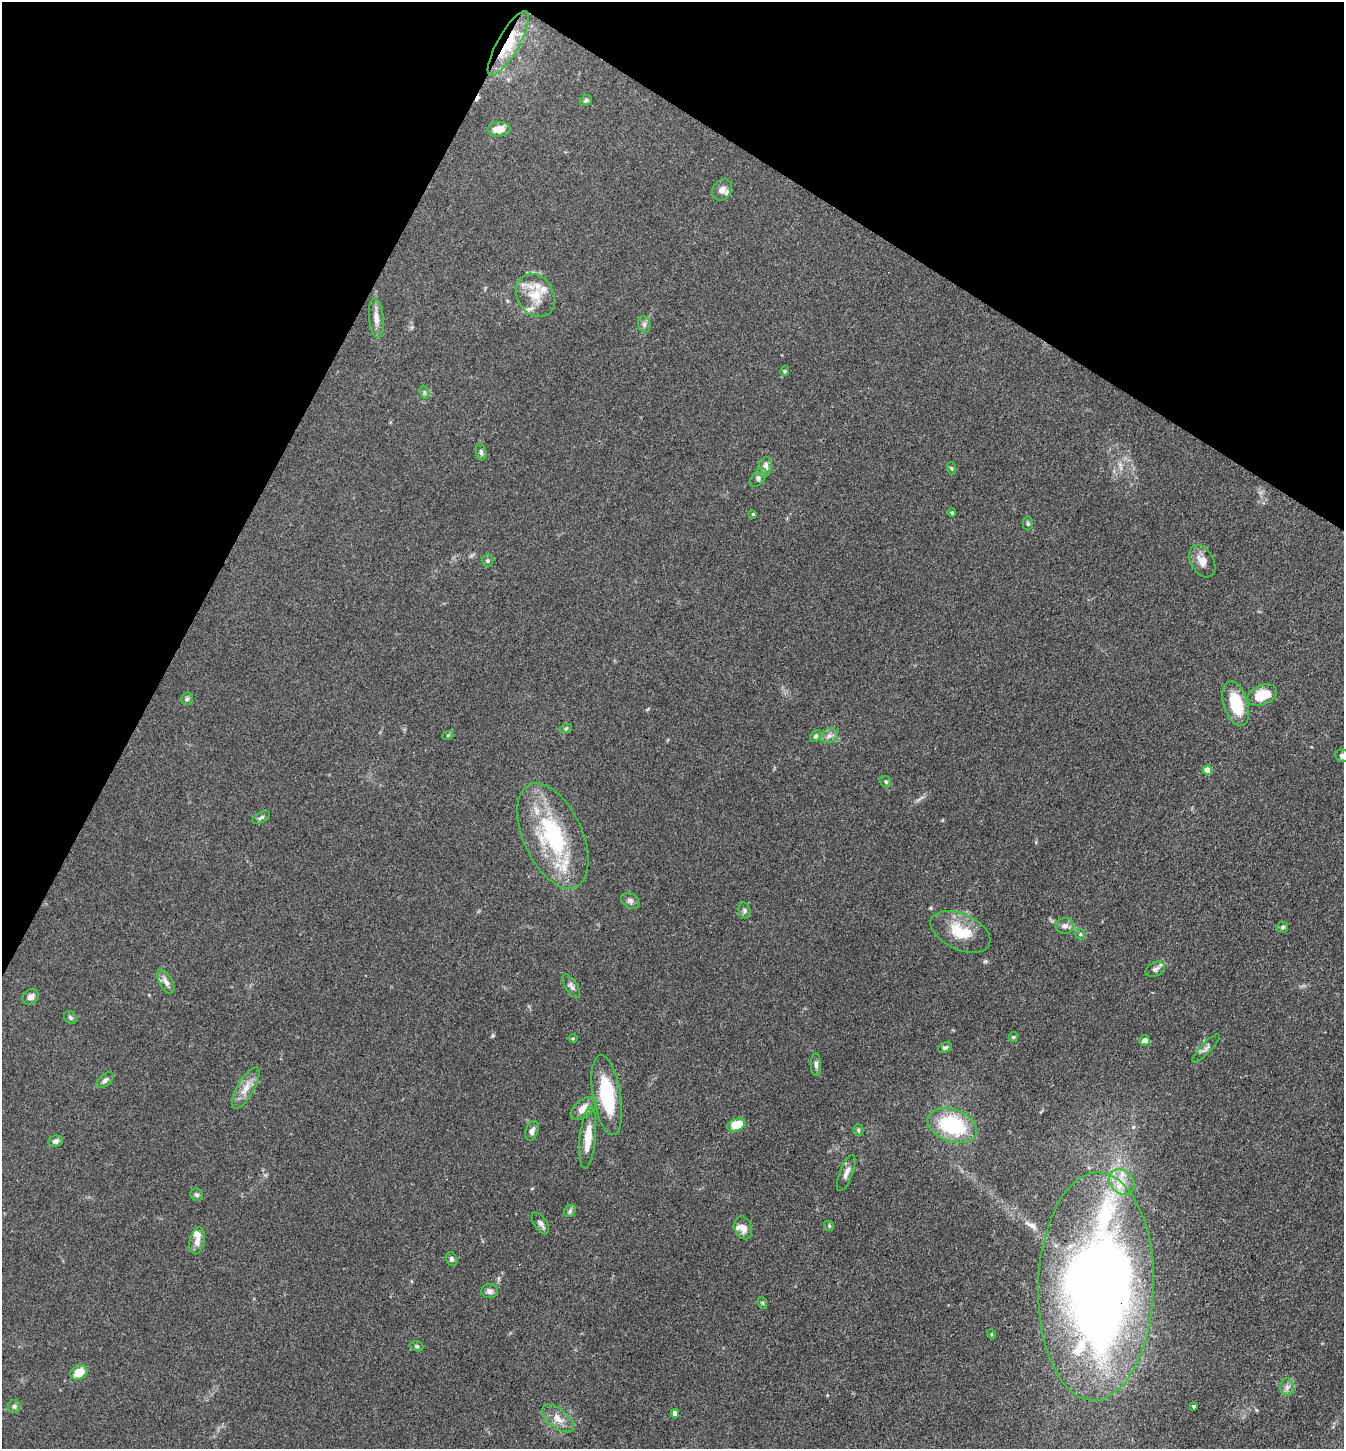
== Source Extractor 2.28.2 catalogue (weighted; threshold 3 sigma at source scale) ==
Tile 2 of 4 x 4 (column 2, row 1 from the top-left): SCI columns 1629-2970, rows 4345-5791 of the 5802 x 5793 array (HDU 1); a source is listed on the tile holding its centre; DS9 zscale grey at full resolution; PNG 1346 x 1451 px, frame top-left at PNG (2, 2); each listed source drawn as its Kron ellipse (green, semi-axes under 4 px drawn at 4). Shown black and unused: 24% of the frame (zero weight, under 3 of 4 exposures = <1% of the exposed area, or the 3 px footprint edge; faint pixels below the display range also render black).
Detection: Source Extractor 2.28.2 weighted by HDU 2 'WHT'; one run over the whole footprint, this tile lists its part. Background 0.103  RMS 0.0062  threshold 0.0277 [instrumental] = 3 sigma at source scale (4.5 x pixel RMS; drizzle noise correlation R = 1.50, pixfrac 1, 0.05/0.05 arcsec/px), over >= 5 px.
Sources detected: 88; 3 inside a brighter object's white glare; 1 cosmic-ray / hot-pixel residue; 1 long thin detection or spike segment (spike, bleed or trail) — neither listed nor drawn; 6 inside a brighter listed object's ellipse — not listed separately; the other 77 listed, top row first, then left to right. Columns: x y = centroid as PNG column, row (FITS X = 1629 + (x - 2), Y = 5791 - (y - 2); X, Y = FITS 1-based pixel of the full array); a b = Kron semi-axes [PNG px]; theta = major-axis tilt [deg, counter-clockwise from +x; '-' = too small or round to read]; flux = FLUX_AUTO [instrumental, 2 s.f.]
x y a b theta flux
508 43 37 10 60 25
586 100 6 5 - 1.3
499 129 11 7 3 6.5
722 190 11 9 53 3.9
536 295 23 18 -58 13
376 318 20 7 -85 4.9
644 324 8 6 -77 1.8
784 371 5 4 - 0.76
424 392 7 4 -72 1.1
481 452 8 5 -82 1.5
765 467 10 6 78 4.2
951 468 6 4 -72 0.79
759 478 10 6 50 2.2
952 513 4 3 - 0.68
753 514 4 4 - 0.69
1028 524 7 5 -90 0.94
488 561 6 6 - 1.1
1202 561 17 11 -61 5.8
1262 695 16 9 22 17
187 699 6 5 - 1.4
1236 704 23 12 -73 24
566 728 6 4 20 0.81
448 735 5 3 - 0.64
816 736 7 4 53 1.2
829 736 9 7 26 2.6
1342 756 7 6 - 2.4
1207 770 5 4 - 12
886 782 6 5 - 1.1
261 817 9 5 28 1.3
553 836 56 29 -65 68
630 901 10 7 -31 2
745 911 8 6 -75 1.5
1065 926 9 7 7 2.7
1282 927 5 5 - 1.2
960 932 32 18 -24 20
1080 934 5 5 - 0.82
1155 969 10 7 26 2.4
166 982 13 6 -62 3.4
571 986 13 6 -58 2.3
31 997 9 7 38 3.1
71 1018 7 5 -46 1.3
1013 1037 5 4 - 0.67
573 1039 4 3 - 0.56
1145 1040 5 5 - 2.9
945 1047 7 5 22 1.2
1206 1048 19 5 46 2.3
816 1065 11 5 -89 2
105 1080 10 5 42 1.7
246 1088 23 8 60 6.8
607 1095 40 14 -80 35
583 1108 15 8 38 6.5
736 1125 9 6 22 15
952 1125 25 16 -20 48
858 1130 5 5 - 0.92
532 1131 10 6 68 2.7
588 1138 31 8 85 13
56 1141 7 5 11 2.2
846 1173 19 6 69 3.9
1122 1182 14 11 -46 8.4
197 1195 6 6 - 1.3
570 1211 6 5 - 1.2
540 1223 12 6 -55 2.2
829 1226 5 4 - 0.88
743 1228 12 8 -70 4
197 1241 13 7 77 4.3
451 1259 7 5 -68 1.5
1096 1286 114 58 88 450
490 1291 8 7 - 2.4
763 1303 6 4 -71 0.89
991 1334 5 3 - 0.51
417 1346 7 5 -20 1
79 1372 9 7 31 9.3
1287 1387 8 7 - 2.3
14 1406 6 6 - 1.5
1194 1407 3 3 - 1.1
675 1413 4 4 - 4.6
558 1418 19 9 -38 6.3
Overlapping masked pixels (flux is a lower limit): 2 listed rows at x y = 508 43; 1096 1286
Isophote crosses this tile's border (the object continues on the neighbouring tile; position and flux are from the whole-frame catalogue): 1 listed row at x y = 1342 756